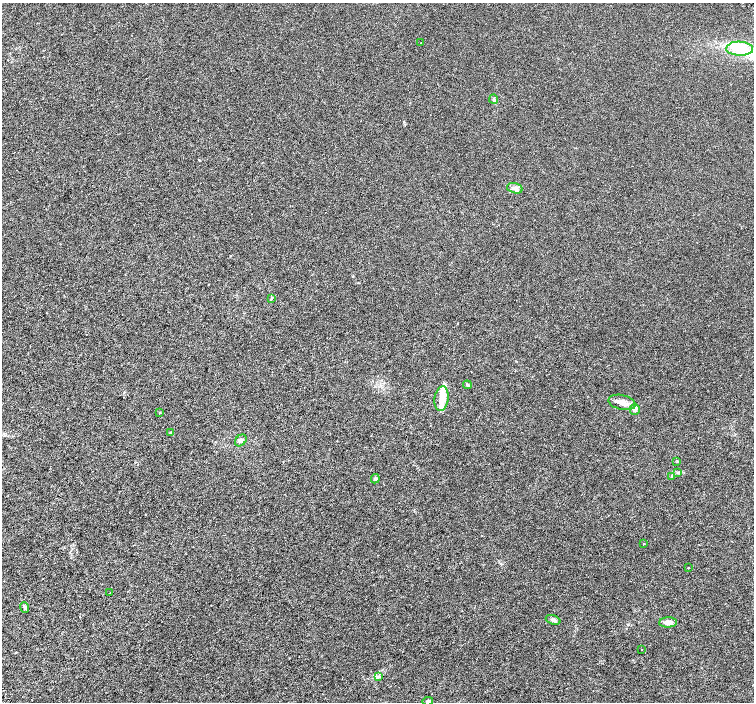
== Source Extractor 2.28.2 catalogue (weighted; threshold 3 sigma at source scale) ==
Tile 7 of 4 x 4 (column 3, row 2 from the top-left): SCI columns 3012-4514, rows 3003-4402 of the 6018 x 5941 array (HDU 1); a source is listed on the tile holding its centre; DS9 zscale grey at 2 x 2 block average (1 PNG px = mean of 2 x 2 image px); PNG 756 x 704 px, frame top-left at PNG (2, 3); each listed source drawn as its Kron ellipse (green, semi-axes under 4 px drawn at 4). Shown black and unused: <1% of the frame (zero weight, under 3 of 6 exposures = <1% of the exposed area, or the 3 px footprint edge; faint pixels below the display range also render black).
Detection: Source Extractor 2.28.2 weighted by HDU 2 'WHT'; one run over the whole footprint, this tile lists its part. Background 0.00114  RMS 0.0016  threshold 0.0067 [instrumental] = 3 sigma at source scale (4.09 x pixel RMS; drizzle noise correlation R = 1.36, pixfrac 0.8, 0.0396/0.0396 arcsec/px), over >= 5 px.
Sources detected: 30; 2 inside a brighter object's white glare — neither listed nor drawn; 3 inside a brighter listed object's ellipse — not listed separately; the other 25 listed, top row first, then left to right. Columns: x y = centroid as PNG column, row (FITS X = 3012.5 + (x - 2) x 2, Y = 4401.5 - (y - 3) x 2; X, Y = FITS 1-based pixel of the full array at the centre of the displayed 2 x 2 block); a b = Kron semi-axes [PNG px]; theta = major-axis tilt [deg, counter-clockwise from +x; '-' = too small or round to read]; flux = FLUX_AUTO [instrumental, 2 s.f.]
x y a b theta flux
421 43 2 2 - 0.1
740 49 13 7 -2 5.6
493 99 4 2 - 0.32
515 188 8 5 -16 1.3
271 298 4 2 - 0.3
467 385 4 3 - 0.45
442 399 12 7 82 3.1
622 402 14 7 -12 3
635 409 5 5 - 1.5
160 413 3 2 - 0.17
170 433 3 3 - 0.23
241 440 6 5 - 0.96
677 462 3 2 - 0.19
678 472 3 3 - 0.32
672 476 2 2 - 0.43
375 479 5 4 - 0.54
643 544 2 2 - 0.32
688 568 3 2 - 0.17
110 593 2 2 - 0.15
25 607 6 4 -67 0.64
553 620 7 4 -18 0.99
668 622 9 5 3 2.2
642 650 2 2 - 0.11
378 677 4 4 - 0.51
428 701 5 3 - 0.85
Diffuse or blended objects may show on this block-average render without a row.